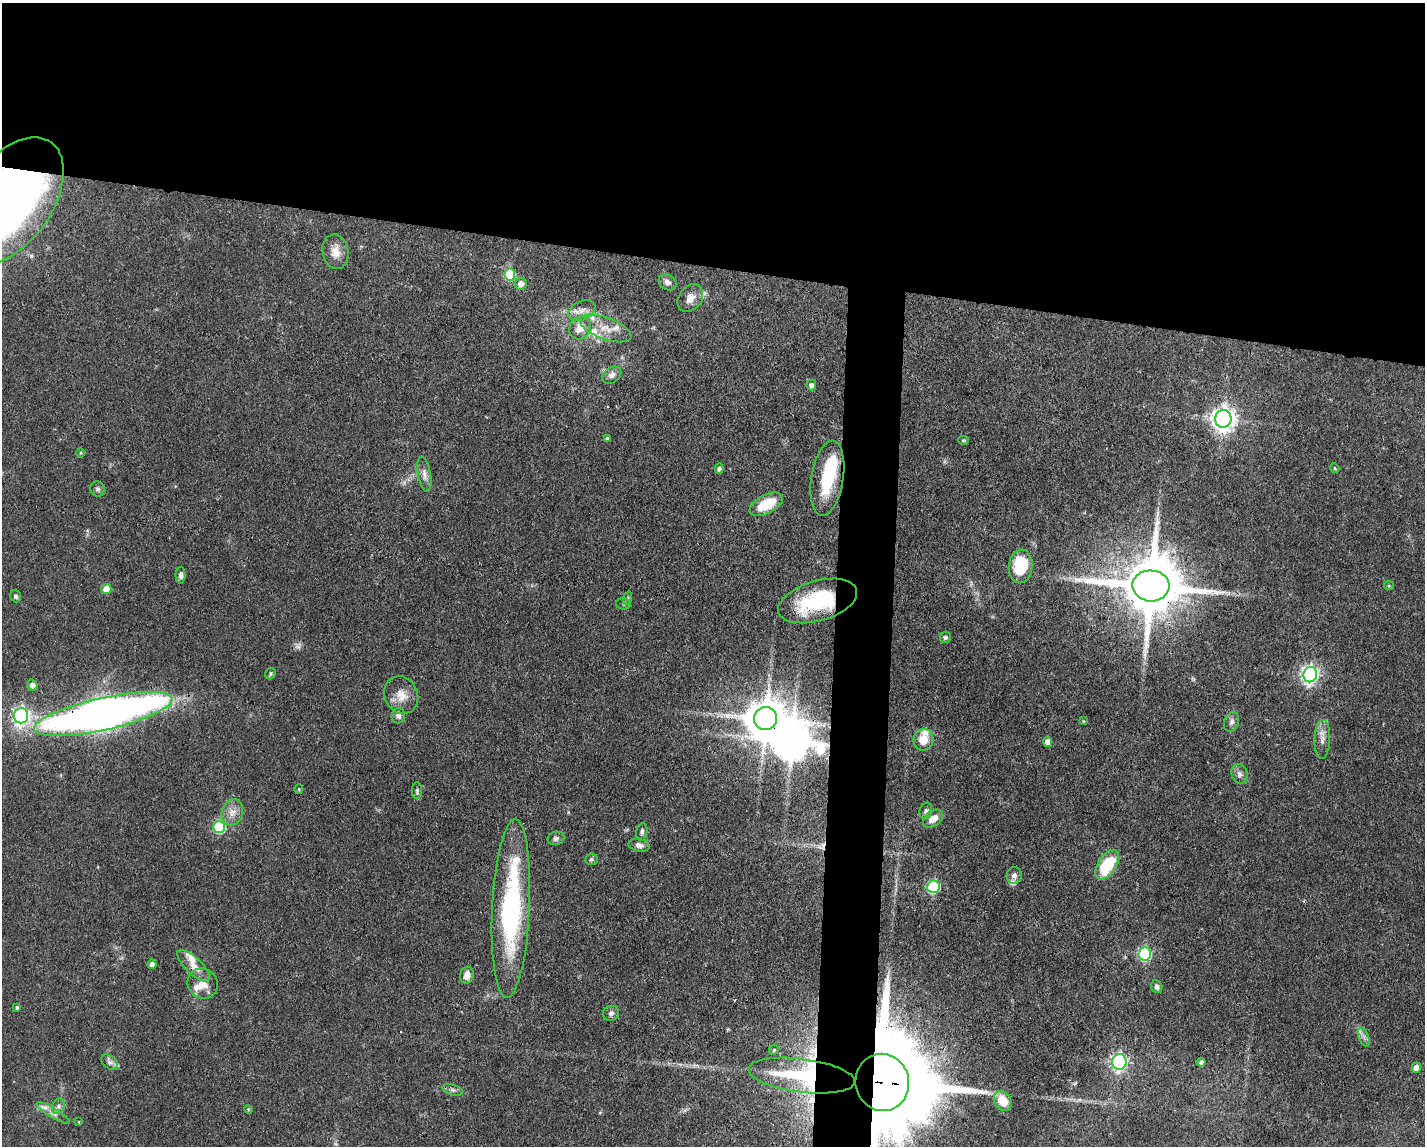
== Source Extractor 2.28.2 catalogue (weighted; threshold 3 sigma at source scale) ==
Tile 2 of 3 x 4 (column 2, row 1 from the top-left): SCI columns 1533-2955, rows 3432-4575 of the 4598 x 4575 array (HDU 1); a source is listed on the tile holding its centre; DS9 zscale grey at full resolution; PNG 1427 x 1148 px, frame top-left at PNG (2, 3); each listed source drawn as its Kron ellipse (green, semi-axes under 4 px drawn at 4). Shown black and unused: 26% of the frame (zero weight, under 3 of 4 exposures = <1% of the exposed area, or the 3 px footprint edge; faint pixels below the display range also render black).
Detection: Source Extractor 2.28.2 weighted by HDU 2 'WHT'; one run over the whole footprint, this tile lists its part. Background 0.0632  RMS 0.0038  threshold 0.0171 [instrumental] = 3 sigma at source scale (4.5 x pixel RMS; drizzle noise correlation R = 1.50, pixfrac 1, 0.05/0.05 arcsec/px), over >= 5 px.
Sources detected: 94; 2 inside a brighter object's white glare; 1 cosmic-ray / hot-pixel residue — neither listed nor drawn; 10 inside a brighter listed object's ellipse — not listed separately; the other 81 listed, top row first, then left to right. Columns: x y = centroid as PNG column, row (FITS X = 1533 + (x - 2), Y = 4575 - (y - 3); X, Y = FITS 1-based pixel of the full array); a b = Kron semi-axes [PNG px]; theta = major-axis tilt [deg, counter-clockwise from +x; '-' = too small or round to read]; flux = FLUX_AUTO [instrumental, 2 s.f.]
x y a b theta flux
10 201 72 42 55 240
335 252 17 13 -80 4.4
510 274 6 5 - 21
667 282 9 7 -34 1.9
521 284 6 5 - 2.8
690 298 15 11 51 3.7
582 310 14 9 24 3.2
580 328 12 10 56 4.7
606 328 27 10 -20 6.7
612 375 10 7 37 1.8
811 385 5 5 - 1.6
1223 419 9 8 - 300
607 438 3 3 - 0.77
964 440 5 4 - 0.45
81 453 5 3 - 0.38
719 468 5 4 - 1.4
1335 468 5 4 - 0.43
424 474 18 6 -80 2.4
827 478 38 16 81 20
97 489 7 7 - 1
766 504 18 9 28 12
1021 566 17 12 86 16
181 575 8 5 -90 1.2
1151 586 18 15 -4 3500
1389 586 5 4 - 0.43
106 589 5 5 - 7.3
16 596 6 5 - 0.99
628 598 7 4 71 0.65
818 601 41 20 16 34
623 604 7 5 -2 0.77
945 637 6 5 - 0.83
270 674 6 5 - 0.63
1310 675 7 7 - 140
32 685 5 5 - 2.5
401 695 19 16 -64 5.5
103 714 71 16 13 360
21 716 8 7 - 120
398 716 8 6 86 1.3
765 718 12 11 - 1300
1084 721 4 4 - 0.41
1231 722 10 7 71 1.5
1322 739 19 8 88 2.9
923 740 10 10 - 6
1048 742 5 4 - 2.9
1239 774 10 8 -74 1.7
299 789 4 4 - 0.41
417 791 8 5 89 0.81
926 811 8 6 71 0.96
232 812 13 10 72 3.5
933 819 11 7 36 3.6
219 827 6 6 - 31
642 832 9 5 78 0.99
556 838 8 6 17 1.1
639 845 10 6 -12 2
591 859 6 5 - 0.7
1107 865 17 9 58 18
1014 875 8 7 - 1.6
933 887 6 6 - 45
511 909 89 18 87 67
1145 954 6 6 - 46
152 964 5 4 - 1.5
193 966 21 8 -44 4.4
467 975 8 6 73 2.6
203 984 16 14 -41 4.7
1157 987 6 5 - 1.2
17 1007 3 3 - 0.73
611 1013 8 7 - 1.3
1364 1037 10 5 -68 1.3
774 1050 5 4 - 0.48
110 1062 9 6 -38 1.5
1119 1062 8 7 - 93
1201 1062 4 4 - 1.5
1416 1068 5 4 - 3.4
802 1076 54 16 -7 38
882 1082 28 26 -77 10000
453 1090 10 5 -18 1.1
1003 1101 10 8 -59 8.1
58 1106 8 6 70 1.2
248 1109 4 3 - 0.33
53 1113 19 5 -31 2.1
79 1122 3 2 - 0.25
Overlapping masked pixels (flux is a lower limit): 9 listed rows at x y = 10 201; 1223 419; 1151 586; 818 601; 103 714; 765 718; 193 966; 802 1076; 882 1082
Isophote crosses this tile's border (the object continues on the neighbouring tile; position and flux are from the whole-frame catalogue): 3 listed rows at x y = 10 201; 103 714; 882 1082